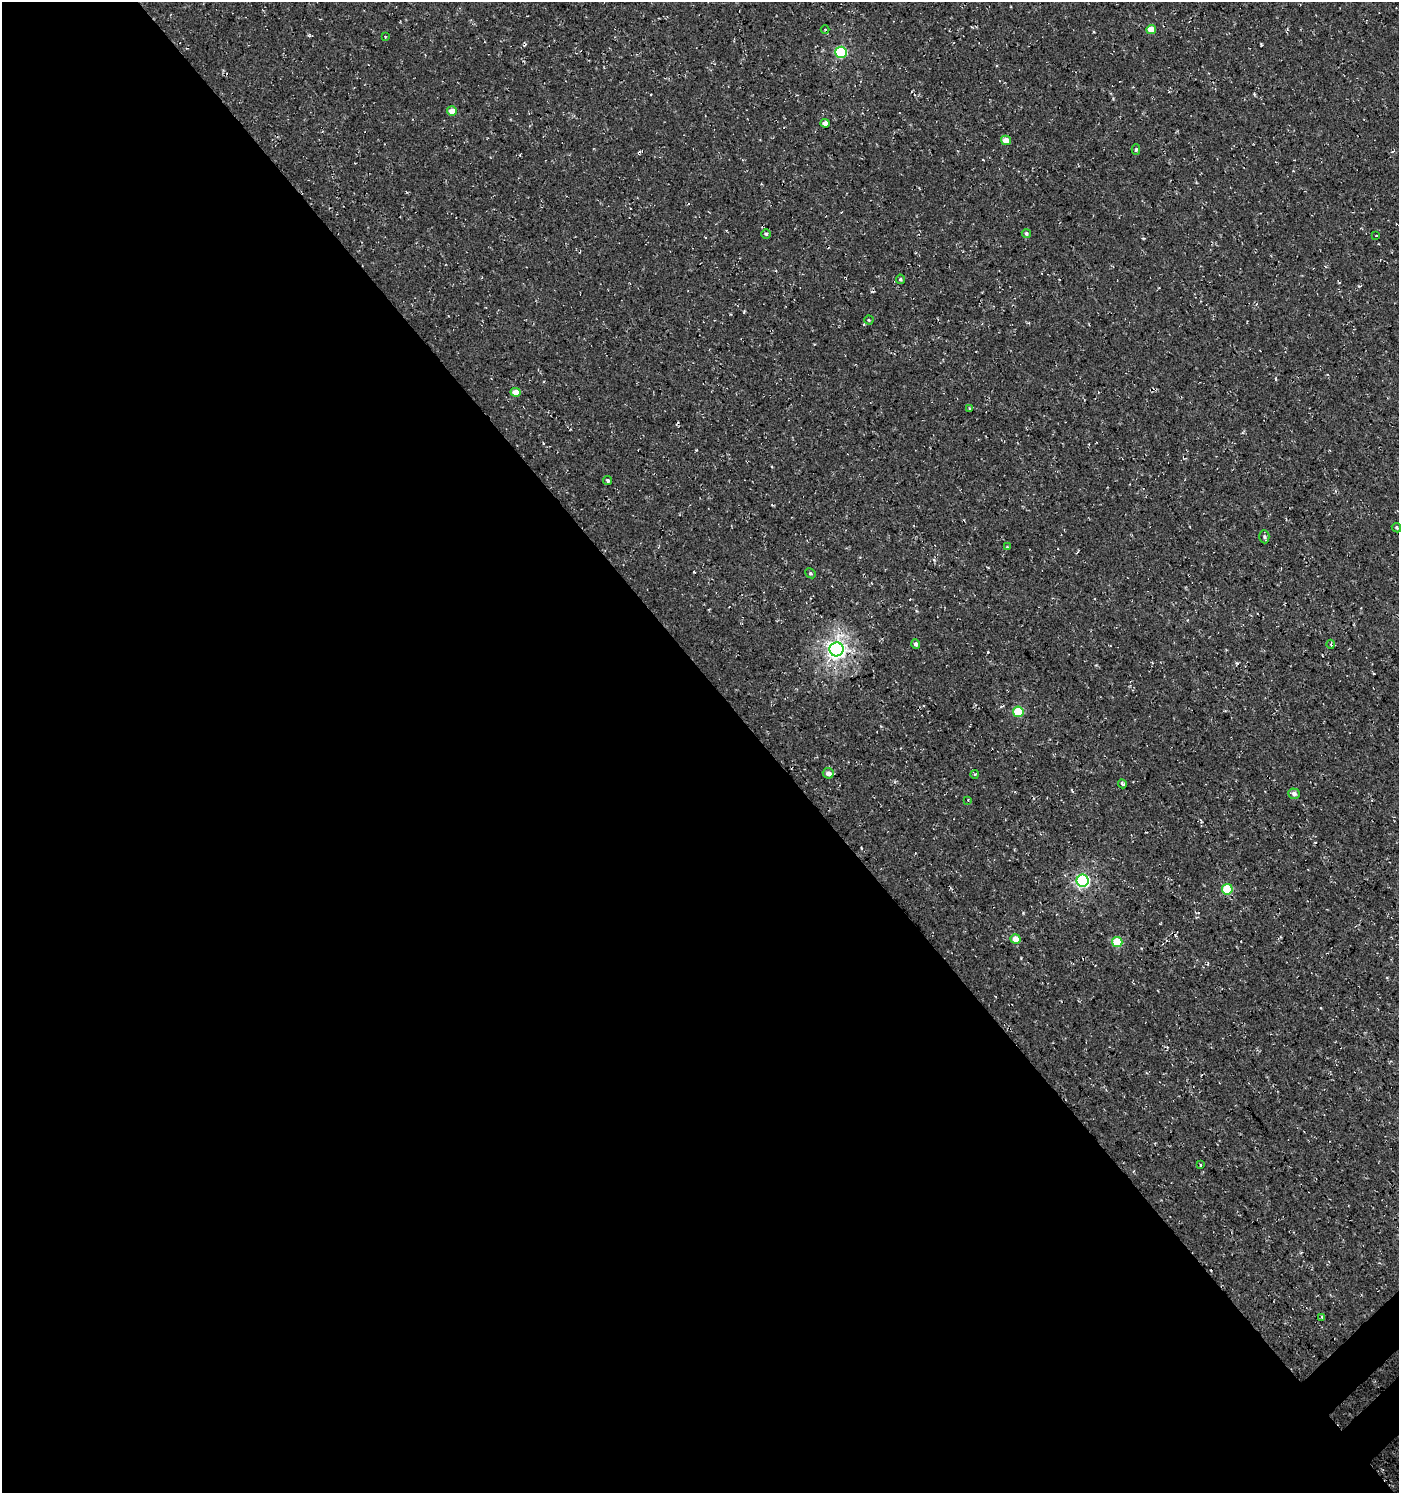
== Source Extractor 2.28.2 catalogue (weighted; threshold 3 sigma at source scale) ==
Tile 9 of 4 x 4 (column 1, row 3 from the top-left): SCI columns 188-1584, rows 1545-3035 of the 6024 x 6064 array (HDU 1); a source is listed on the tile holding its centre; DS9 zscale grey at full resolution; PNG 1401 x 1495 px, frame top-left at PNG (2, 2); each listed source drawn as its Kron ellipse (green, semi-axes under 4 px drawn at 4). Shown black and unused: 55% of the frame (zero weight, under 3 of 4 exposures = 5% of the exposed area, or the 3 px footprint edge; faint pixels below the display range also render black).
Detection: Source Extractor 2.28.2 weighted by HDU 2 'WHT'; one run over the whole footprint, this tile lists its part. Background 5.99e-04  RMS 0.0029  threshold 0.0132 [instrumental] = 3 sigma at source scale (4.5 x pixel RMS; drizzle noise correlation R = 1.50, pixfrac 1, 0.0396/0.0396 arcsec/px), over >= 5 px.
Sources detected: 35; all 35 listed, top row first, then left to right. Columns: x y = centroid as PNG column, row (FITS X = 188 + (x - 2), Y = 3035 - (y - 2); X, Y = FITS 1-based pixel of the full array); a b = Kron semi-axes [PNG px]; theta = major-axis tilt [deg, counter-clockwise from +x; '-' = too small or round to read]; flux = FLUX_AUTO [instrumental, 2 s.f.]
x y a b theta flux
825 29 4 3 - 0.25
1151 29 5 4 - 4.3
385 36 4 2 - 0.24
841 52 6 5 - 27
452 111 5 4 - 3.1
825 123 4 4 - 1.6
1006 140 5 4 - 3
1136 150 5 4 - 0.53
1026 233 5 4 - 0.44
766 234 5 4 - 0.42
1376 236 2 2 - 0.27
900 279 4 4 - 0.41
869 320 4 4 - 0.34
515 392 5 4 - 2.9
970 408 4 3 - 0.32
608 480 4 3 - 0.53
1396 528 5 4 - 0.44
1264 537 7 5 -86 0.62
1007 547 4 4 - 0.27
811 573 5 4 - 0.46
916 644 5 4 - 0.67
1331 644 4 3 - 0.35
837 649 7 7 - 120
1018 712 5 5 - 12
828 773 5 5 - 1.7
975 774 4 3 - 0.27
1122 784 4 3 - 1.1
1294 794 6 5 - 1.1
968 800 2 2 - 0.23
1083 881 6 6 - 50
1227 889 5 5 - 15
1016 939 5 4 - 3.8
1117 942 5 5 - 10
1200 1165 3 2 - 0.31
1322 1317 4 4 - 0.33